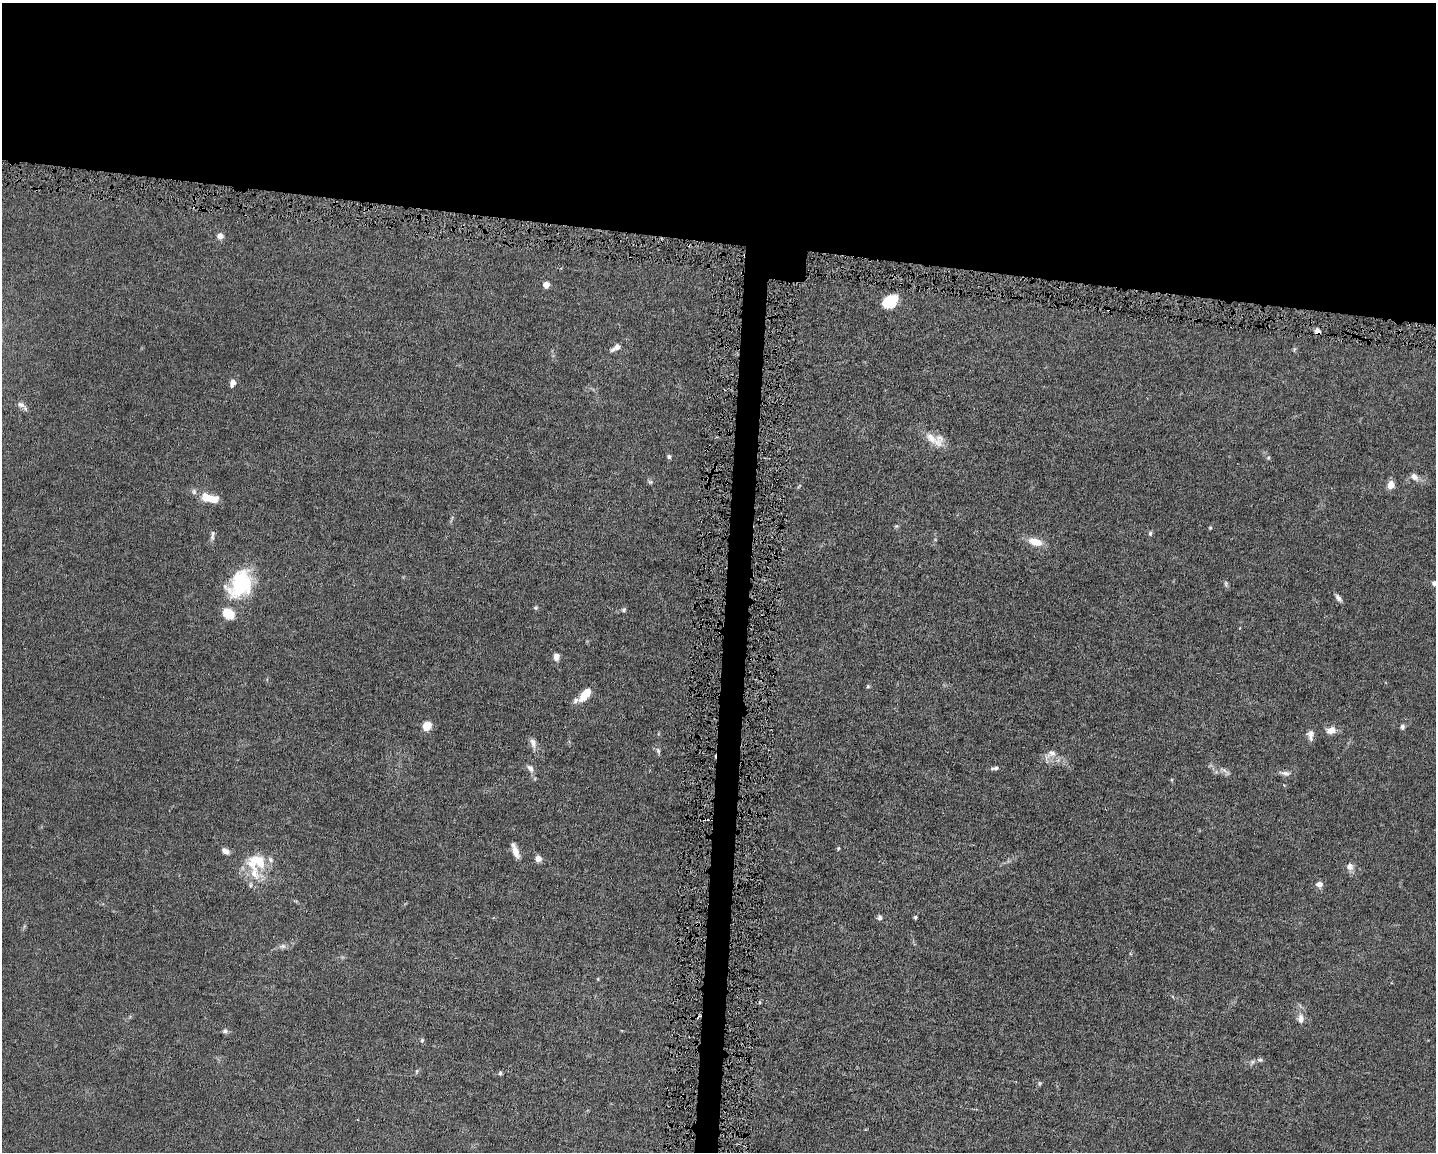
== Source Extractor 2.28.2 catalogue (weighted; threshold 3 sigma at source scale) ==
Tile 2 of 3 x 4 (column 2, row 1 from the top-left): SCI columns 1653-3086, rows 3450-4599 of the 4629 x 4599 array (HDU 1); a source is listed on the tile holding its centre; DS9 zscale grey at full resolution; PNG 1438 x 1154 px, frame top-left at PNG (2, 3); no overlay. Shown black and unused: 23% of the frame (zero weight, under 4 of 8 exposures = <1% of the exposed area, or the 3 px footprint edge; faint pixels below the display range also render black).
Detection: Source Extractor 2.28.2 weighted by HDU 2 'WHT'; one run over the whole footprint, this tile lists its part. Background 0.0149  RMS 0.0024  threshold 0.00965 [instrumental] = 3 sigma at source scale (4.09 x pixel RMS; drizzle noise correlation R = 1.36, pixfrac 0.8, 0.05/0.05 arcsec/px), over >= 5 px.
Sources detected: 69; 2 inside a brighter object's white glare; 1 cosmic-ray / hot-pixel residue — not listed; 6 inside a brighter listed object's ellipse — not listed separately; the other 60 listed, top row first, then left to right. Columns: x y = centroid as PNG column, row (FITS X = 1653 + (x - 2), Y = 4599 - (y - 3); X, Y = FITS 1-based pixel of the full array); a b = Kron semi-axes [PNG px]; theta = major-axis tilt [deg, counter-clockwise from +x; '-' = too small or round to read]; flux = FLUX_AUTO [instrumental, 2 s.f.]
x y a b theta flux
220 236 7 7 - 1.2
546 285 5 4 - 2.7
890 302 16 11 29 6.1
1108 309 4 3 - 0.47
1318 331 6 5 - 1
616 348 16 7 30 1.3
1294 350 6 4 72 0.28
232 383 8 5 79 1.3
21 405 11 7 -21 1
931 438 21 10 -45 3
669 457 5 5 - 0.52
1268 458 5 4 - 0.26
1414 477 12 7 -46 1.2
1391 485 7 6 - 2.6
799 486 8 3 57 0.27
206 497 15 10 -15 3.8
896 526 6 5 - 0.32
1210 528 5 4 - 0.24
1150 533 6 5 - 0.44
212 535 14 5 82 0.72
1035 542 17 9 -17 3.2
241 579 35 19 44 14
1434 583 6 6 - 0.52
1226 584 9 5 -89 0.44
1338 598 10 5 -51 0.76
535 608 6 4 -32 0.32
624 610 6 6 - 0.4
229 614 13 10 -33 4
556 657 8 7 - 1.2
868 686 5 4 - 0.3
584 695 9 7 1 2.3
575 700 27 10 24 1.4
427 726 8 6 56 4.6
1402 727 6 5 - 0.57
1331 730 11 8 11 2
1311 734 11 9 45 1.2
533 743 13 8 -74 1.2
658 751 8 5 -64 0.53
1051 754 22 9 36 1.8
530 768 10 7 -55 1
995 768 11 5 7 0.63
1225 771 17 4 -43 0.81
1285 773 13 6 -9 0.92
838 848 5 4 - 0.25
225 851 9 6 -29 1.2
515 851 18 6 -70 1.9
538 859 7 7 - 1.4
258 861 28 18 -23 6.2
1350 866 7 7 - 1.5
1319 884 8 7 - 1.1
880 917 6 6 - 0.59
915 917 5 3 - 0.3
282 946 11 6 11 0.86
1301 1018 13 8 83 1.4
225 1031 7 6 - 0.57
422 1040 6 5 - 0.36
1260 1060 8 6 -13 0.52
417 1071 6 4 89 0.31
500 1073 5 4 - 0.41
1040 1083 7 5 73 0.32
Overlapping masked pixels (flux is a lower limit): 2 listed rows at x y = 1108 309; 1318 331
Isophote crosses this tile's border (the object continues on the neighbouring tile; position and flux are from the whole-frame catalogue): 1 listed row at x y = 1434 583